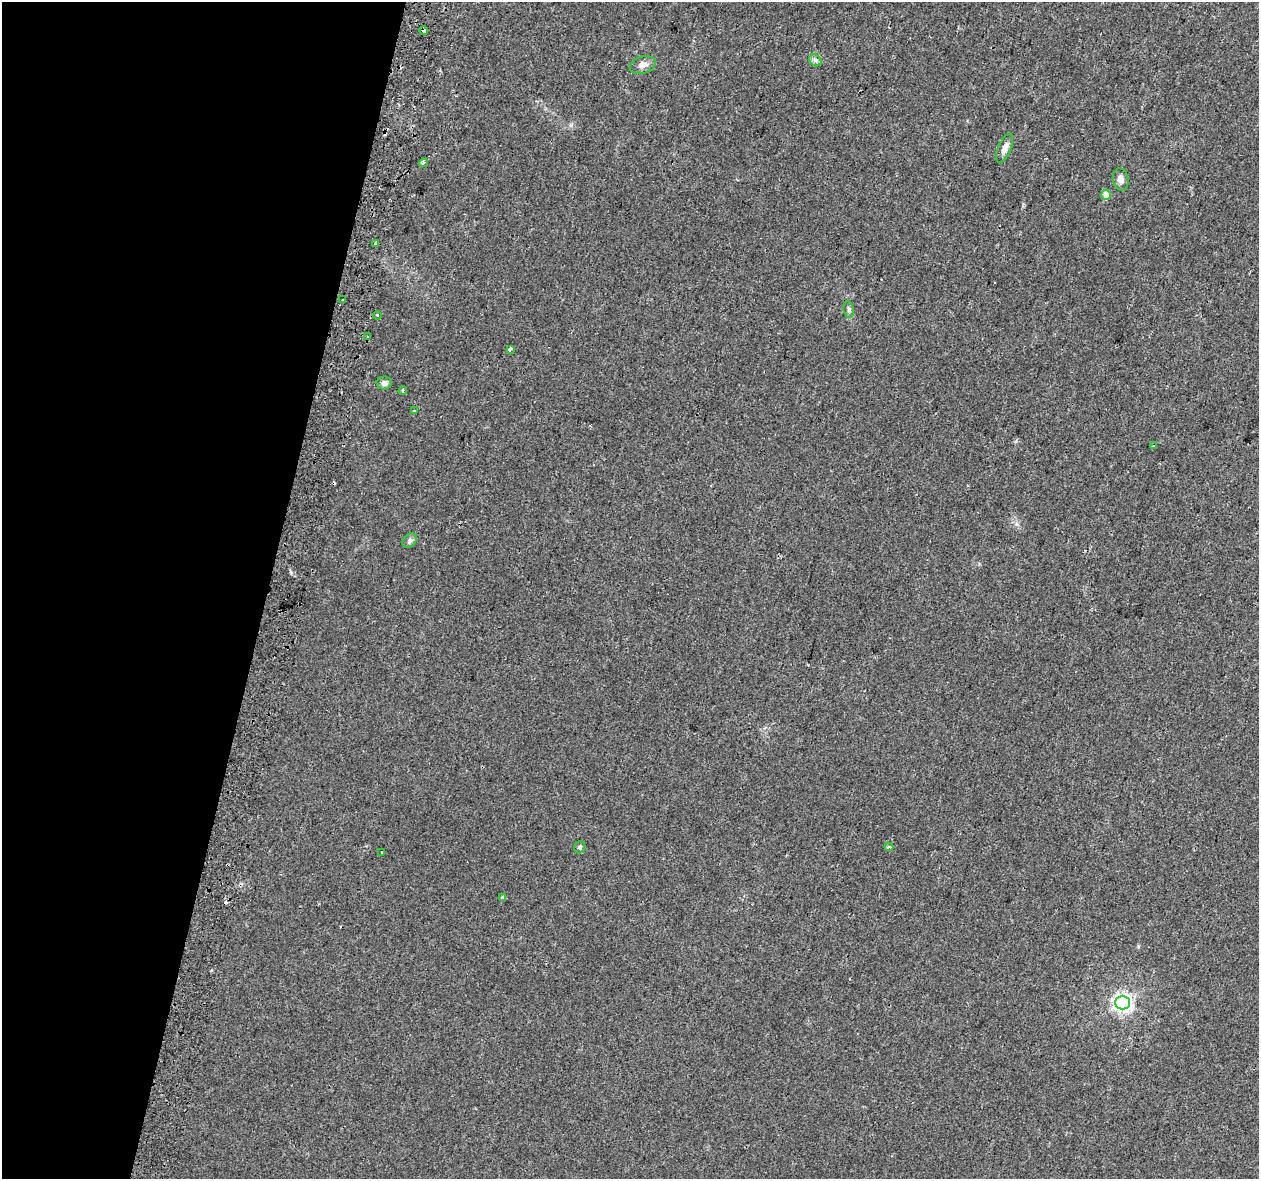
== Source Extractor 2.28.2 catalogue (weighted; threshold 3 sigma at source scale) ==
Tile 9 of 4 x 4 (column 1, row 3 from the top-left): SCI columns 59-1315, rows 1520-2696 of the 5135 x 5332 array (HDU 1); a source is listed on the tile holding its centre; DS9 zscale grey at full resolution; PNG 1261 x 1181 px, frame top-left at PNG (2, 2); each listed source drawn as its Kron ellipse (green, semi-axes under 4 px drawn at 4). Shown black and unused: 21% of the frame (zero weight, under 2 of 3 exposures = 4% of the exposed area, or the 3 px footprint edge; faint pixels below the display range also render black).
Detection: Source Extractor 2.28.2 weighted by HDU 2 'WHT'; one run over the whole footprint, this tile lists its part. Background 0.0306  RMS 0.0051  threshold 0.0229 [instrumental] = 3 sigma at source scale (4.5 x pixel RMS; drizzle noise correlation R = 1.50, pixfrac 1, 0.0396/0.0396 arcsec/px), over >= 5 px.
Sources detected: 27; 4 cosmic-ray / hot-pixel residue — neither listed nor drawn; the other 23 listed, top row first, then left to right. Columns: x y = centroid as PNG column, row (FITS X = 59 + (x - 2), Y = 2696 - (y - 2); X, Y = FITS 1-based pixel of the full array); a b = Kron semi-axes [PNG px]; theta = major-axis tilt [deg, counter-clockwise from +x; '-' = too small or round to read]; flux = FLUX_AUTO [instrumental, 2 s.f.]
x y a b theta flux
423 31 4 3 - 8.7
815 60 7 5 -44 1.2
643 65 13 8 18 3.3
1005 148 15 6 67 3.6
423 163 4 3 - 1
1121 179 11 7 -78 2.8
1106 195 5 5 - 5.7
376 243 4 3 - 4
342 300 3 3 - 2.4
849 309 8 5 -82 1.1
377 315 4 3 - 0.75
368 337 3 3 - 4
510 349 3 3 - 1.9
384 383 8 6 0 1.9
403 391 4 3 - 0.71
414 411 3 3 - 0.7
1153 446 3 2 - 0.36
410 541 8 6 47 1.4
580 847 6 5 - 1.1
889 847 4 4 - 1.7
382 852 3 2 - 0.55
502 897 3 3 - 1.7
1123 1003 7 7 - 240
Overlapping masked pixels (flux is a lower limit): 1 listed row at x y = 423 31